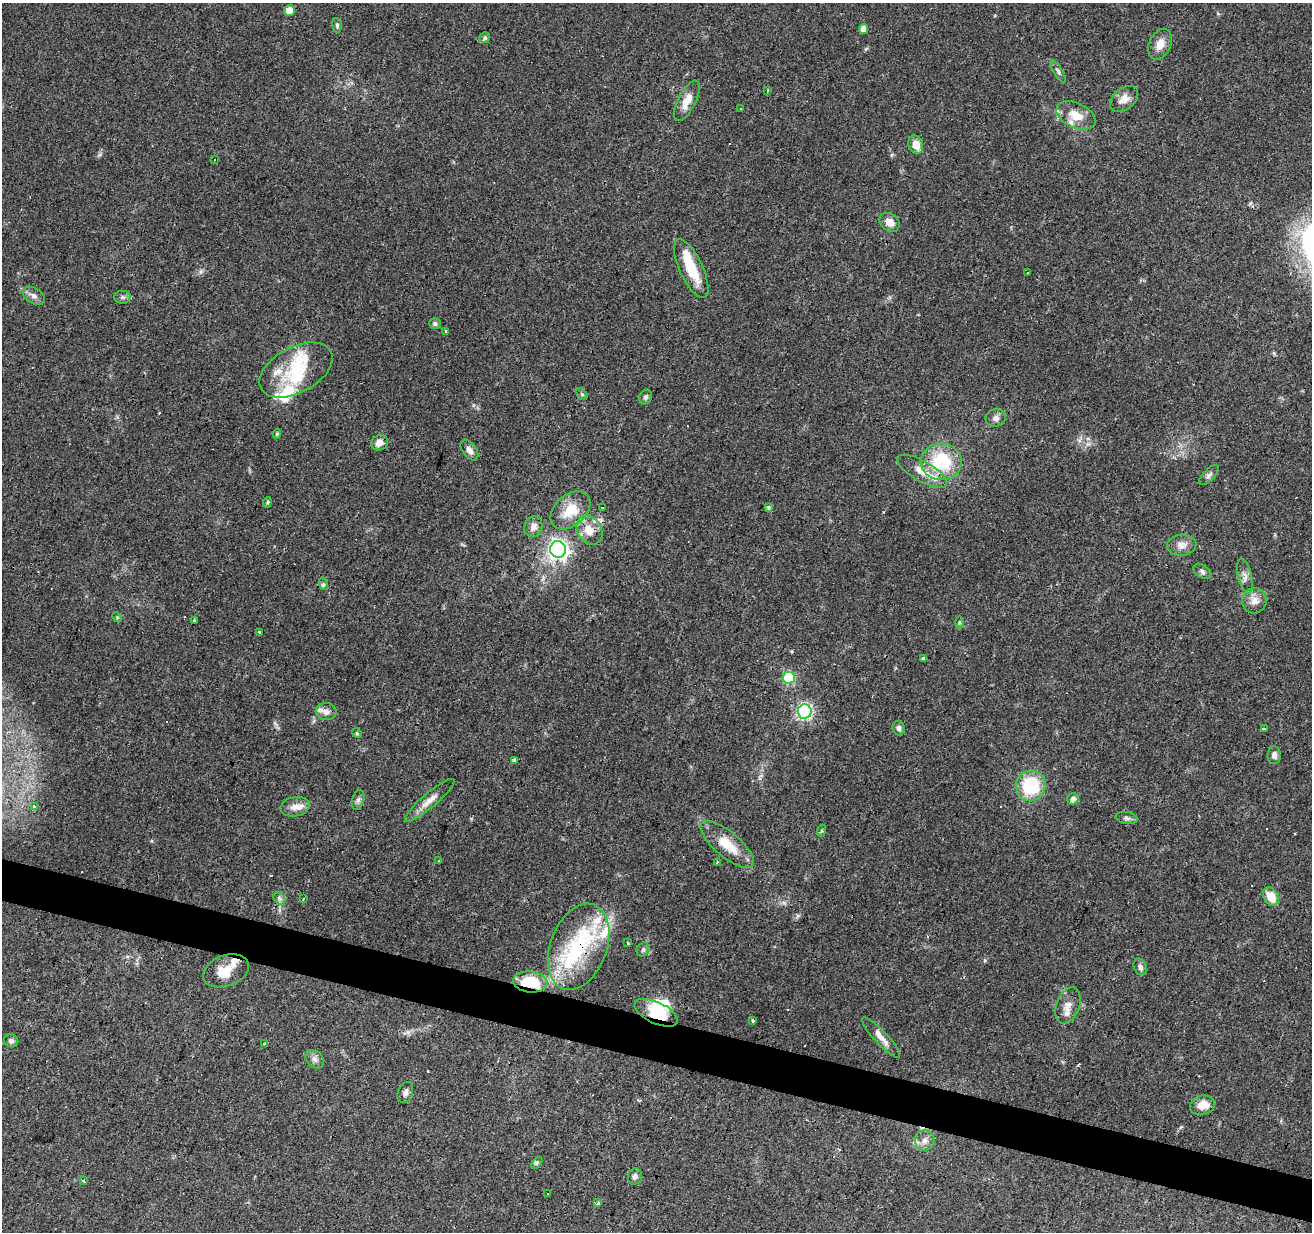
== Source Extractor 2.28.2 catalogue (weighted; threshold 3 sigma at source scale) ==
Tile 6 of 4 x 4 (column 2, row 2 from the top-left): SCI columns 1311-2620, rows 2678-3907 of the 5245 x 5417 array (HDU 1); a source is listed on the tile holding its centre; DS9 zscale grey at full resolution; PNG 1314 x 1234 px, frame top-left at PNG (2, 3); each listed source drawn as its Kron ellipse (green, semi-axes under 4 px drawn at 4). Shown black and unused: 4% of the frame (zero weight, under 3 of 4 exposures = <1% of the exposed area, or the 3 px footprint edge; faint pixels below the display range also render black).
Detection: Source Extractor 2.28.2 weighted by HDU 2 'WHT'; one run over the whole footprint, this tile lists its part. Background 0.0451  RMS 0.0046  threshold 0.0206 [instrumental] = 3 sigma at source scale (4.5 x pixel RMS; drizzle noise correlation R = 1.50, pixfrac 1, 0.0396/0.0396 arcsec/px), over >= 5 px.
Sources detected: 118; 5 inside a brighter object's white glare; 12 cosmic-ray / hot-pixel residue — neither listed nor drawn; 11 inside a brighter listed object's ellipse — not listed separately; the other 90 listed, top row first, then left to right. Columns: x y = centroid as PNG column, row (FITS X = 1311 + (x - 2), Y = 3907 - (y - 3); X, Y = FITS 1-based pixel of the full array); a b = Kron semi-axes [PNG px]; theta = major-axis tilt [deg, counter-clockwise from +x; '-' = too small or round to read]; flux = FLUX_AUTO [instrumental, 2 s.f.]
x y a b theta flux
289 11 5 5 - 7.8
337 25 7 5 -83 0.93
863 29 5 4 - 4.3
485 38 6 5 - 0.95
1160 44 16 10 66 4.8
1058 71 13 4 -58 1.3
767 91 3 3 - 1
1124 99 16 10 39 4.4
687 101 22 8 63 6.1
741 109 2 2 - 0.37
1076 115 21 12 -25 8
916 145 9 7 -69 4.7
215 159 3 3 - 1.3
889 222 11 8 -36 3.9
691 269 32 11 -65 14
1028 273 3 2 - 0.75
34 296 12 7 -31 2.4
122 297 8 6 0 1.2
435 323 6 5 - 1.1
446 331 4 3 - 16
296 370 39 23 28 23
582 394 7 4 -46 0.69
646 397 7 6 - 1.1
996 418 10 8 2 2
277 434 5 4 - 0.68
380 443 8 7 - 3.3
469 450 12 7 -54 2.8
941 462 20 18 -1 27
922 471 28 10 -30 7.7
1209 475 12 5 45 1.4
267 502 5 4 - 0.73
603 508 3 3 - 2.9
768 508 4 3 - 1
570 510 23 15 41 12
533 527 10 9 - 3.1
589 530 15 12 -56 7.2
1182 545 14 10 4 3.7
558 549 8 8 - 200
1202 571 10 6 -34 1.5
1245 576 18 7 -76 2.5
324 584 6 4 -70 0.8
1254 601 13 12 - 4.2
117 617 5 4 - 0.49
194 620 3 3 - 2.7
959 622 6 4 90 0.6
259 633 3 3 - 5
924 659 3 3 - 15
789 678 6 6 - 33
326 711 10 8 -5 2.5
805 711 7 7 - 90
899 728 7 6 - 1.6
1264 729 4 3 - 4.8
357 733 5 4 - 0.57
1274 755 9 6 88 1.9
514 761 3 3 - 3.8
1031 786 15 14 - 27
1073 799 5 5 - 2.6
358 800 10 6 75 1.5
430 800 32 7 40 5
34 807 3 3 - 3.4
295 807 15 9 12 4.1
1127 818 11 6 -10 1.6
821 831 6 4 71 0.55
727 844 33 12 -40 12
438 861 3 3 - 0.46
717 862 4 3 - 3.6
1271 896 10 7 -58 7.7
279 898 7 5 -48 1.1
303 899 4 3 - 5.3
628 943 3 2 - 0.91
579 947 45 28 69 38
643 949 7 6 - 1.1
1140 967 8 6 -65 1.9
226 971 23 15 20 8.5
530 982 17 10 -6 18
1068 1006 19 11 69 4.8
656 1013 23 10 -25 13
753 1021 3 3 - 2.5
881 1038 27 6 -47 4.1
11 1041 7 6 - 1.5
264 1044 3 3 - 2.9
315 1059 10 8 -46 2.1
405 1092 11 7 67 1.8
1202 1105 12 9 15 6.1
925 1140 10 10 - 2.9
537 1163 7 4 45 0.95
635 1176 8 7 - 1.8
83 1181 3 3 - 1.9
548 1193 3 3 - 1.2
598 1203 3 3 - 3.1
Overlapping masked pixels (flux is a lower limit): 4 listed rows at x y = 589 530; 579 947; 530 982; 656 1013